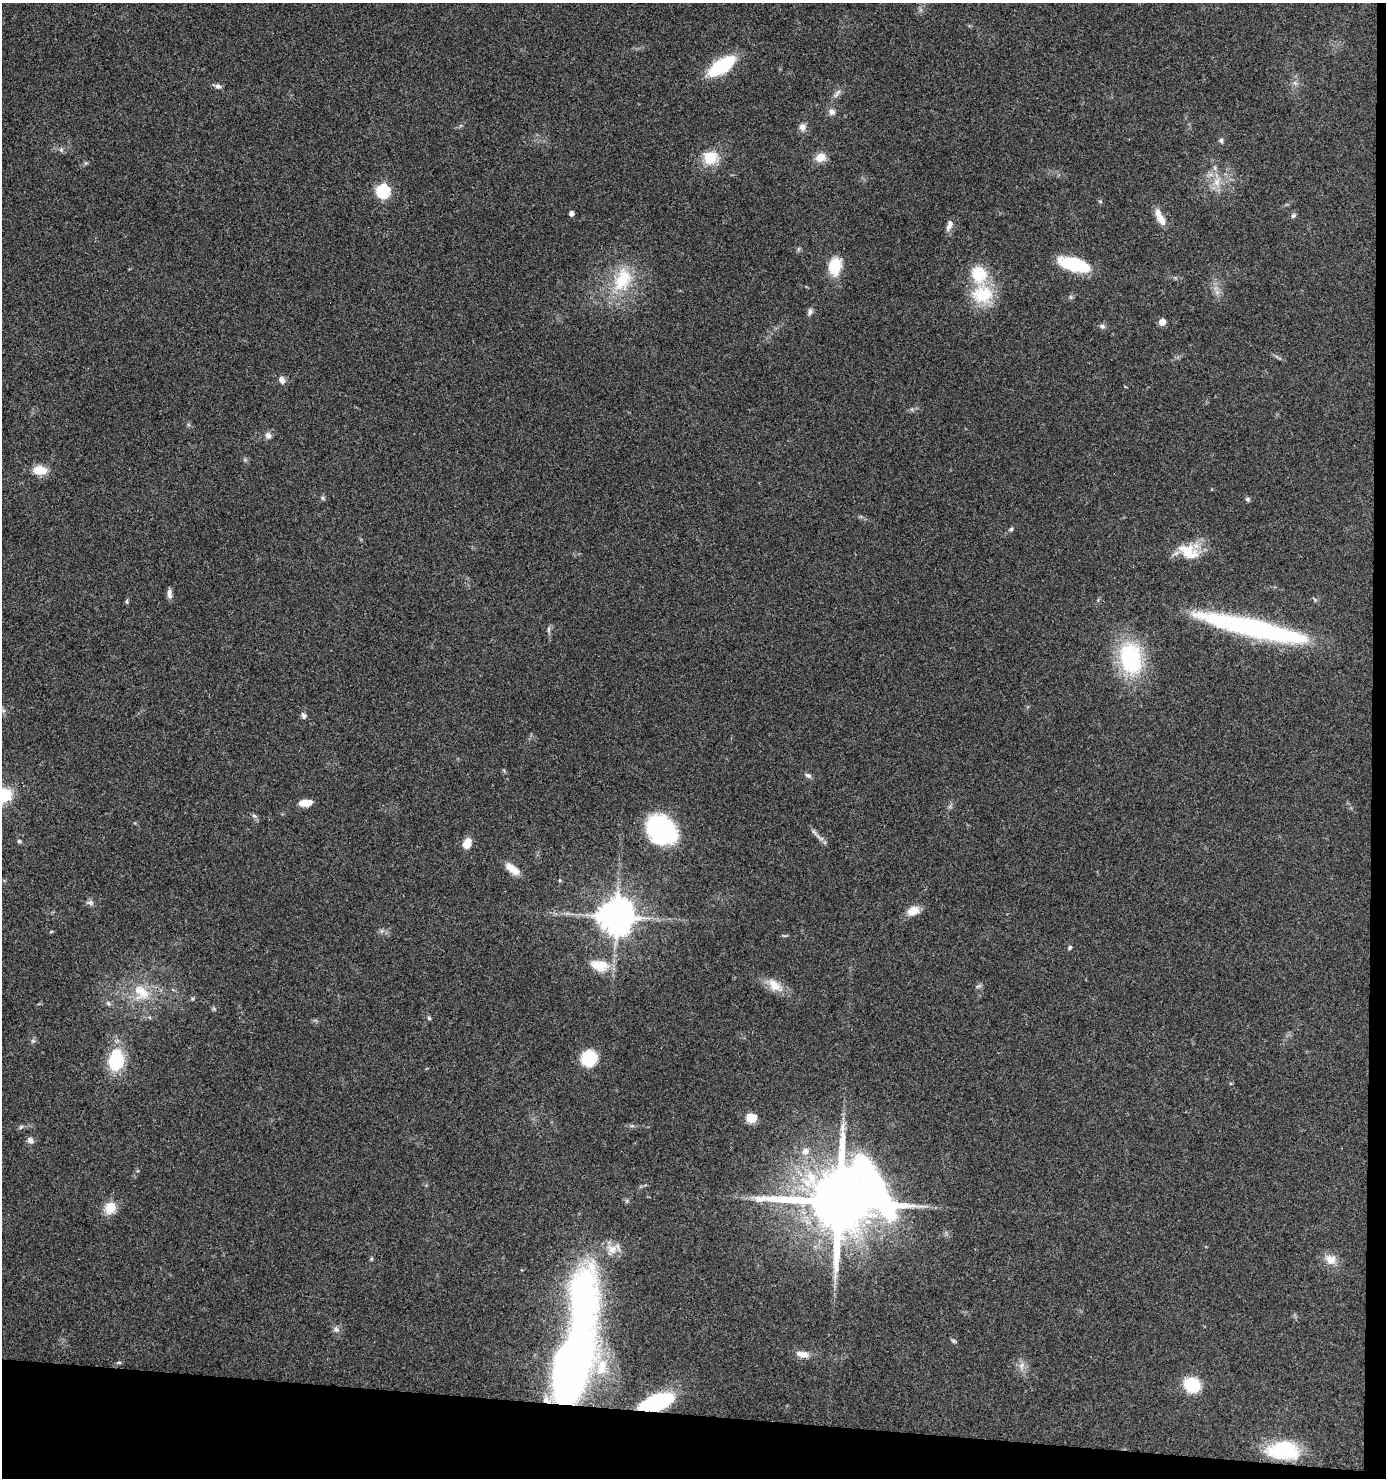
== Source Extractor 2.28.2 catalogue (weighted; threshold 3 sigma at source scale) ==
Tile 9 of 3 x 3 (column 3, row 3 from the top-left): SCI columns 2871-4254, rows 1-1476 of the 4448 x 4427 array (HDU 1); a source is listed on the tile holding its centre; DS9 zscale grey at full resolution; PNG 1388 x 1480 px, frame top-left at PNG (2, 3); no overlay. Shown black and unused: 5% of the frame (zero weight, under 3 of 4 exposures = <1% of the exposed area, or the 3 px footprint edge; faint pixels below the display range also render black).
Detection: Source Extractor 2.28.2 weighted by HDU 2 'WHT'; one run over the whole footprint, this tile lists its part. Background 0.078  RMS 0.0058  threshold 0.0262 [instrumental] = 3 sigma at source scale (4.5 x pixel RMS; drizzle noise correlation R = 1.50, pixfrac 1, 0.05/0.05 arcsec/px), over >= 5 px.
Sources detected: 80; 1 too faint to see at this stretch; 1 inside a brighter object's white glare — not listed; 1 inside a brighter listed object's ellipse — not listed separately; the other 77 listed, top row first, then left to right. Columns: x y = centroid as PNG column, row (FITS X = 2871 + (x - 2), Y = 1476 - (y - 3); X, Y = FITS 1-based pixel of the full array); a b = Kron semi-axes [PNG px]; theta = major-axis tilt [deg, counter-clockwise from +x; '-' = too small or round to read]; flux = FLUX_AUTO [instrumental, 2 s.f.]
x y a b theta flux
722 66 21 9 33 50
218 86 7 6 - 2.3
832 112 8 8 - 2.6
802 127 9 9 - 2.8
1221 140 7 5 -74 1.1
61 150 6 6 - 1.2
820 157 12 10 24 6.1
710 158 19 17 10 13
86 163 5 5 - 0.88
1215 168 7 4 -72 1.2
1217 182 13 9 78 6
383 191 6 6 - 81
1100 201 5 5 - 0.76
571 213 4 4 - 3
1293 216 8 5 62 1.2
1160 217 21 8 -63 7
949 225 14 7 72 3
1074 264 34 13 -16 27
834 266 17 11 80 19
622 280 38 22 69 29
982 294 29 24 1 23
810 312 9 6 69 1.8
1162 322 5 5 - 9.8
1102 326 8 6 -25 1.4
282 380 10 7 -60 2.7
268 435 8 7 - 2.3
40 470 15 9 -6 10
323 498 6 5 - 0.98
1247 499 6 6 - 1.1
1011 529 5 5 - 0.92
1188 551 29 17 -26 15
169 594 12 6 -85 2.6
127 601 6 4 72 0.75
548 629 8 4 81 1.2
1262 630 115 18 -13 110
1130 658 28 19 -79 63
303 715 10 6 -68 1.6
808 775 9 5 -25 1.7
2 796 16 10 13 36
305 803 15 7 4 6.4
254 816 6 5 - 1.1
661 830 27 21 -43 89
19 841 5 5 - 0.93
467 843 10 8 74 7.1
512 869 19 8 -39 7.2
560 880 5 4 - 0.66
90 903 9 7 -3 1.8
913 911 14 9 21 7.6
616 916 10 10 - 1500
51 931 5 3 - 0.59
1070 947 6 4 72 0.85
599 965 25 14 -11 12
775 985 22 12 -42 8.8
141 992 26 18 -40 17
108 1003 7 6 - 1.4
429 1018 5 5 - 0.81
33 1041 6 4 -18 0.9
589 1058 14 13 - 24
116 1060 16 11 83 41
751 1118 10 8 -18 11
21 1127 7 4 44 0.95
30 1140 8 8 - 2.1
805 1151 7 7 - 3.8
839 1202 26 18 13 6700
110 1208 13 11 47 9.5
612 1249 16 14 51 7.4
1331 1260 15 13 -25 6.4
336 1329 8 5 -29 1.7
953 1341 6 5 - 0.94
573 1354 130 29 78 520
802 1354 15 7 -10 5.1
119 1362 6 3 -19 0.69
1021 1365 9 7 47 2.7
602 1367 28 14 74 19
1192 1385 15 12 -27 23
656 1402 31 13 19 57
1284 1450 30 17 -1 39
Overlapping masked pixels (flux is a lower limit): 2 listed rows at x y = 573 1354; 656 1402
Isophote crosses this tile's border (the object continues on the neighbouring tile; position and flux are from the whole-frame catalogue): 1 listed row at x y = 2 796